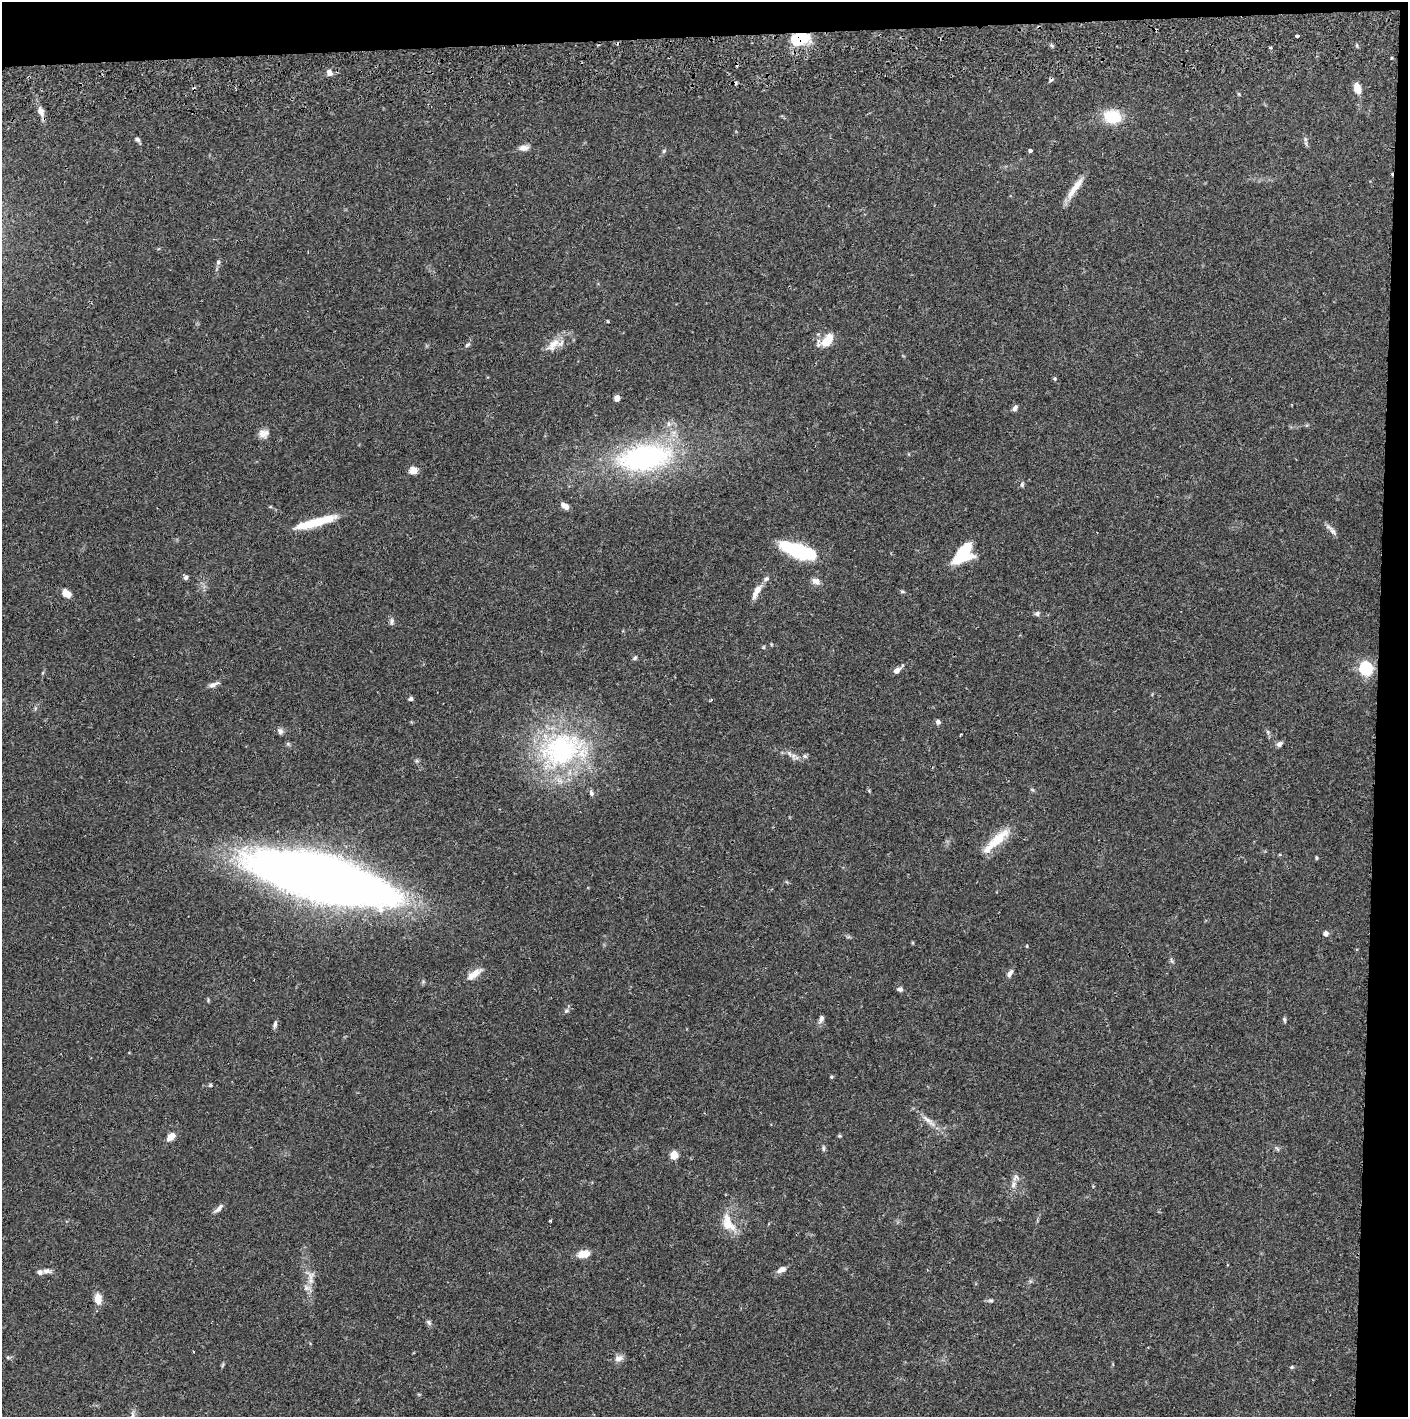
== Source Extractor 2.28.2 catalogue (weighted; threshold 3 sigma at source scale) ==
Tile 3 of 3 x 3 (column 3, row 1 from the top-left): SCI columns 2815-4220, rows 2886-4300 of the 4227 x 4358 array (HDU 1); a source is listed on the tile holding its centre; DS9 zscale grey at full resolution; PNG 1410 x 1419 px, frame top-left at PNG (2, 2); no overlay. Shown black and unused: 5% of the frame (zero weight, under 2 of 3 exposures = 3% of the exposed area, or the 3 px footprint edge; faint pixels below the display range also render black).
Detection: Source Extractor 2.28.2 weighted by HDU 2 'WHT'; one run over the whole footprint, this tile lists its part. Background 0.068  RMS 0.0048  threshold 0.0218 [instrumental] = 3 sigma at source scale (4.5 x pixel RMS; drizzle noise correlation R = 1.50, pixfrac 1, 0.05/0.05 arcsec/px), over >= 5 px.
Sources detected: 99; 1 inside a brighter object's white glare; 6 cosmic-ray / hot-pixel residue — not listed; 5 inside a brighter listed object's ellipse — not listed separately; the other 87 listed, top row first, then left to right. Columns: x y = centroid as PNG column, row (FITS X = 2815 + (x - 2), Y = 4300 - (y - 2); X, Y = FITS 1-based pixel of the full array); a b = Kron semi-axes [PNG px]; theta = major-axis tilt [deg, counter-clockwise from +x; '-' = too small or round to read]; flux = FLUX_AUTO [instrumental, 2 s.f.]
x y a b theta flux
1039 27 5 3 - 0.62
1297 36 4 3 - 1
800 38 24 15 13 16
1270 48 4 3 - 0.66
329 73 9 7 -66 1.8
1357 88 11 7 -71 4.9
41 111 13 7 -73 3.2
1112 116 21 16 -8 14
137 139 7 5 -27 1.2
1305 139 7 4 -72 0.88
523 148 11 7 1 2.8
664 151 6 5 - 0.74
1030 151 3 3 - 1.8
1075 188 34 7 55 6.6
218 262 6 6 - 0.95
607 321 4 2 - 0.49
827 340 17 10 52 8.4
553 344 24 11 43 6.4
468 345 9 4 40 0.94
1055 379 5 3 - 0.52
617 398 6 6 - 2.1
1015 408 7 5 57 1.5
668 424 7 4 -90 1.1
263 433 13 10 8 3.1
644 458 69 32 9 85
413 470 6 5 - 6.5
1022 485 7 5 89 0.88
565 506 10 6 -33 2.5
315 523 46 8 16 17
1332 530 21 5 -45 2.3
798 550 32 12 -19 40
963 553 22 13 51 27
186 578 6 6 - 1.1
816 581 12 7 -18 2.4
757 591 21 7 60 4.7
902 591 6 4 0 0.66
67 593 12 8 -35 3.3
1037 614 7 6 - 1.1
392 621 11 5 81 1.3
763 647 5 4 - 0.58
635 658 7 5 67 0.79
1366 668 6 6 - 100
897 670 8 6 38 2.4
213 685 12 6 25 2.4
411 699 5 5 - 0.97
938 722 5 5 - 1.5
280 731 9 7 -58 1.5
1268 732 7 4 -71 0.84
960 735 3 2 - 0.38
1279 744 8 6 33 1.6
561 749 66 47 26 83
789 753 9 5 -59 1.5
805 756 6 5 - 0.9
591 793 7 5 -71 1.3
999 837 34 13 40 11
1316 858 5 3 - 0.55
321 878 96 26 -15 1100
1325 933 6 6 - 1.5
1027 946 5 3 - 0.37
1009 973 11 6 61 2
474 974 21 8 36 4.9
900 989 8 5 -13 1.1
566 1011 7 5 3 0.93
821 1018 10 6 71 1.7
1284 1019 7 4 -73 0.79
275 1025 9 5 77 1.3
831 1077 5 4 - 0.62
210 1085 5 4 - 0.68
928 1120 26 6 -38 4.5
171 1137 9 6 45 4.4
823 1148 9 4 -84 0.96
1277 1149 8 3 -45 0.73
674 1155 5 5 - 13
1013 1184 10 6 83 2
219 1208 14 6 46 2.2
550 1221 3 3 - 0.7
728 1223 28 14 -64 9.7
584 1254 13 7 12 6.1
781 1270 11 6 24 2.7
47 1271 11 6 -2 2
310 1276 16 13 -67 4.4
98 1299 13 8 -82 5.2
991 1301 8 4 0 0.95
429 1322 9 5 -46 1.2
8 1358 6 4 -20 0.66
618 1358 12 7 21 2.4
1292 1367 5 4 - 0.66
Overlapping masked pixels (flux is a lower limit): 2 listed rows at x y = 1039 27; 800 38